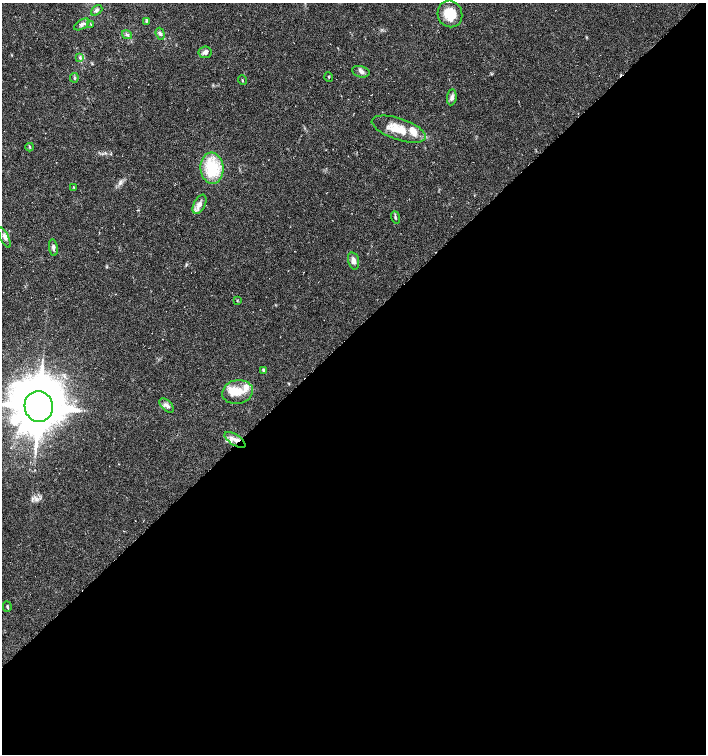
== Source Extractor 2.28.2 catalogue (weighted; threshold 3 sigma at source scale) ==
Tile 15 of 4 x 4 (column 3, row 4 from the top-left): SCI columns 3030-4437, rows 1-1504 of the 5994 x 6024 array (HDU 1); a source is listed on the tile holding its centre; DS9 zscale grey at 2 x 2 block average (1 PNG px = mean of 2 x 2 image px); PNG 708 x 756 px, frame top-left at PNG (2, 3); each listed source drawn as its Kron ellipse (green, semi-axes under 4 px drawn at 4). Shown black and unused: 56% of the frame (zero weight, under 3 of 6 exposures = <1% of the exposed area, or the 3 px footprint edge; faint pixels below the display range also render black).
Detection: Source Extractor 2.28.2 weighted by HDU 2 'WHT'; one run over the whole footprint, this tile lists its part. Background 0.0356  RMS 0.0031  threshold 0.0128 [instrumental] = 3 sigma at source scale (4.09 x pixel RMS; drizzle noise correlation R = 1.36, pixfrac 0.8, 0.0396/0.0396 arcsec/px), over >= 5 px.
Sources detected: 33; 3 inside a brighter listed object's ellipse — not listed separately; the other 30 listed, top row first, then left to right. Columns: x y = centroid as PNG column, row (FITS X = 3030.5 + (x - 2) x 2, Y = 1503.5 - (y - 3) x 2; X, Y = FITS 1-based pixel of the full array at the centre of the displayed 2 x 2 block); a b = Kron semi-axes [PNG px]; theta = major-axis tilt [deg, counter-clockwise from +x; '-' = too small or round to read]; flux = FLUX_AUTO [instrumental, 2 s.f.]
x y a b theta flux
97 10 6 4 40 1.6
450 14 13 12 - 15
146 21 4 3 - 0.77
82 24 8 4 31 1.9
91 24 3 2 - 0.4
160 34 6 4 -72 1.4
127 35 5 3 - 1.2
205 52 7 5 7 2.4
79 57 4 2 - 0.73
361 72 9 5 -14 2.5
329 77 4 2 - 0.35
74 78 4 3 - 0.76
242 80 5 2 - 0.56
452 97 8 5 82 2.5
399 129 28 10 -19 16
30 147 4 3 - 0.8
212 168 15 11 -85 28
74 188 4 2 - 0.46
199 204 10 5 63 3.4
395 217 6 2 -71 0.95
4 237 11 4 -65 2.4
53 247 8 4 -81 2
353 261 9 5 -76 3.3
237 301 3 2 - 0.42
264 370 4 3 - 1.9
238 392 15 12 11 12
166 405 9 5 -43 2.6
39 406 15 14 - 3100
235 440 12 5 -33 4.9
7 607 5 2 - 0.8
Overlapping masked pixels (flux is a lower limit): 1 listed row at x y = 235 440
Isophote crosses this tile's border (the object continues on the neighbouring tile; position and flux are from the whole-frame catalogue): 1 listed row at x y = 39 406
Diffuse or blended objects may show on this block-average render without a row.